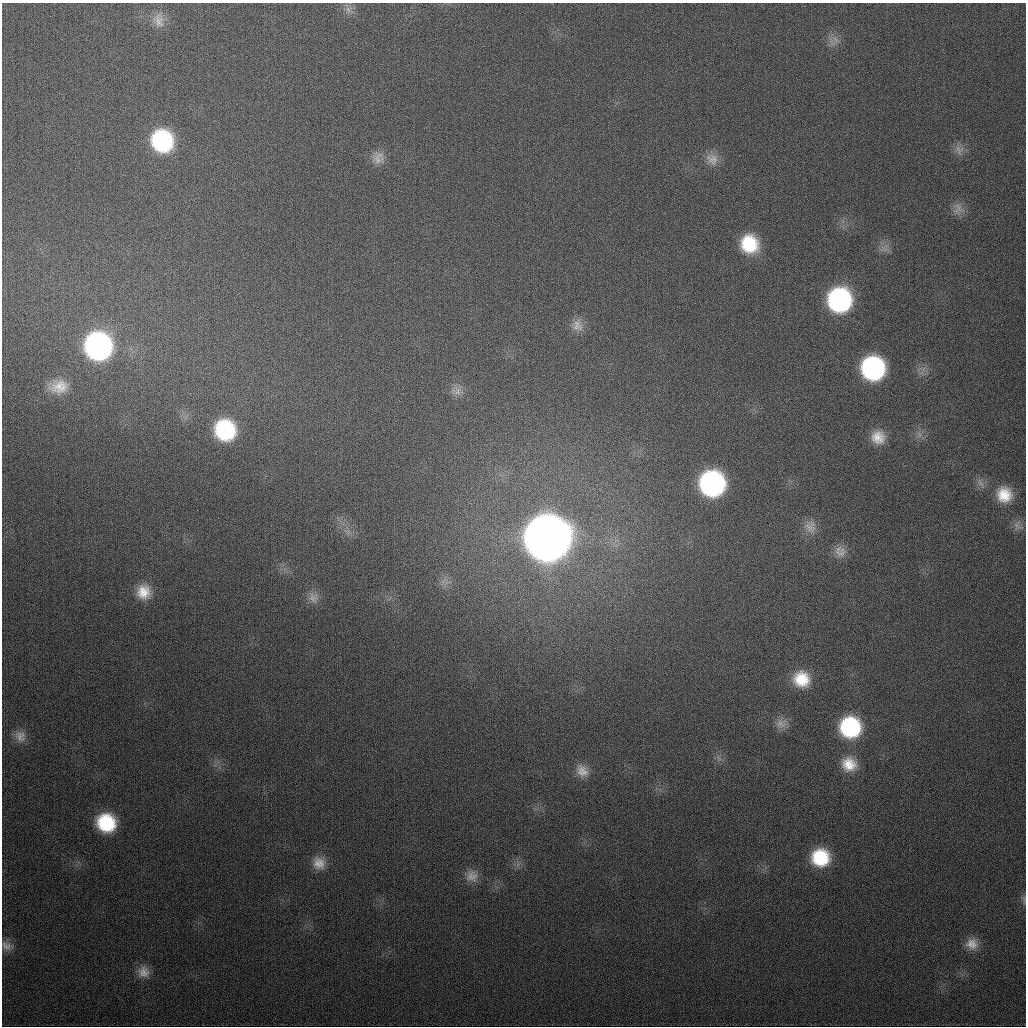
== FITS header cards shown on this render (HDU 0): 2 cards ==
NAXIS1  =                 1024
NAXIS2  =                 1024

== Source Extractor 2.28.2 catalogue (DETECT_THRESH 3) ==
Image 1024 x 1024 px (HDU 0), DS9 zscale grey, 1 PNG px = 1 image px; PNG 1028 x 1028 px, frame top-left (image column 1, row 1024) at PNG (2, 3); no overlay
Background 347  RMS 13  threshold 39.3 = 3 sigma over >= 5 px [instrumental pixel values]
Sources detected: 39; all 39 listed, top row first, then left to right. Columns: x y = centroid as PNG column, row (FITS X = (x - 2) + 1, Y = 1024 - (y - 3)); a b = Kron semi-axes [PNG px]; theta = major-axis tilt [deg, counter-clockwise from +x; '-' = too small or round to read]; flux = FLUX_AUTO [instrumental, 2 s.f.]
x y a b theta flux
348 9 10 7 -74 4.6e+03
159 20 22 14 -80 1.2e+04
835 39 11 4 -60 3.2e+03
162 141 20 19 - 9.8e+04
959 150 14 9 -59 6.1e+03
379 158 18 13 65 9.0e+03
712 159 17 15 -52 1.0e+04
958 207 16 7 -65 6.5e+03
749 244 20 18 -55 4.1e+04
839 300 19 18 - 1.6e+05
577 325 16 14 -57 9.1e+03
98 346 20 19 - 2.8e+05
873 368 18 18 - 1.5e+05
59 387 24 19 8 2.0e+04
458 391 13 8 66 6.3e+03
225 430 18 17 - 8.1e+04
878 437 16 15 - 1.5e+04
980 483 13 5 -58 3.9e+03
712 484 19 18 - 2.1e+05
1004 495 17 17 - 2.1e+04
810 527 19 15 -79 1.1e+04
547 538 21 21 - 4.4e+06
840 553 19 13 17 1.0e+04
144 592 18 17 - 1.8e+04
313 598 15 13 -70 8.0e+03
801 679 19 18 - 2.8e+04
781 724 15 13 -18 7.9e+03
850 727 18 18 - 9.0e+04
20 736 17 13 -55 9.2e+03
849 764 18 16 -26 1.9e+04
582 771 18 13 -52 1.1e+04
106 823 17 15 -35 5.6e+04
820 858 18 17 - 4.7e+04
319 863 17 15 -55 1.2e+04
472 876 16 15 - 9.8e+03
1024 899 15 3 -86 2.1e+03
972 944 16 14 -10 1.0e+04
6 946 15 11 -27 6.8e+03
143 972 16 16 - 1.1e+04